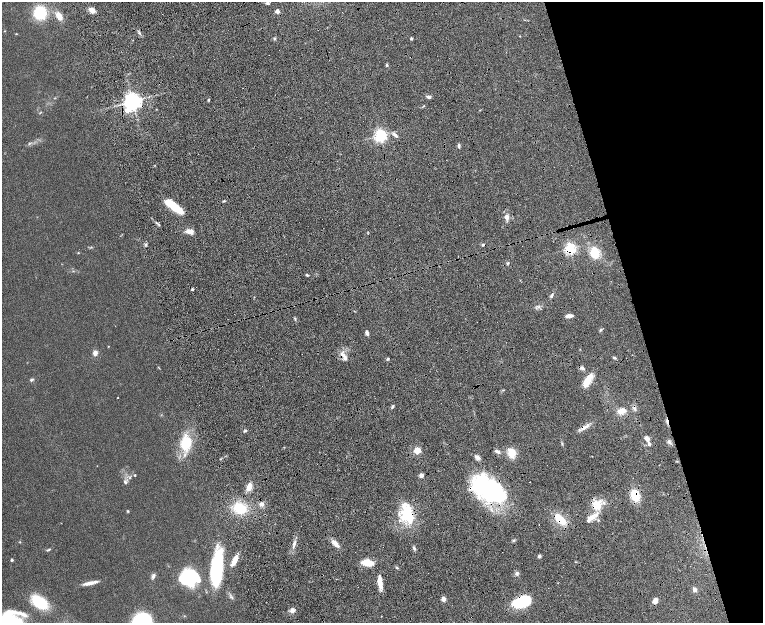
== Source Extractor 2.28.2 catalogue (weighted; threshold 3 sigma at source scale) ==
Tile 12 of 4 x 4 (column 4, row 3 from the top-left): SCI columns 4621-6141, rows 1559-2799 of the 6199 x 5478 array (HDU 1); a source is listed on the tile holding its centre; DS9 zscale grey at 2 x 2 block average (1 PNG px = mean of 2 x 2 image px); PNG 765 x 625 px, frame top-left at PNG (2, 2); no overlay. Shown black and unused: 19% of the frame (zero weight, under 8 of 16 exposures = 4% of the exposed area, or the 3 px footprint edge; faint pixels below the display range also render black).
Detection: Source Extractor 2.28.2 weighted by HDU 2 'WHT'; one run over the whole footprint, this tile lists its part. Background 0.0564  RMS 0.004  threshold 0.0164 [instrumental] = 3 sigma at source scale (4.09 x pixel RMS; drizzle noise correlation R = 1.36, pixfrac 0.8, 0.05/0.05 arcsec/px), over >= 5 px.
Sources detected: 106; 4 inside a brighter object's white glare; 4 cosmic-ray / hot-pixel residue — not listed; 8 inside a brighter listed object's ellipse — not listed separately; the other 90 listed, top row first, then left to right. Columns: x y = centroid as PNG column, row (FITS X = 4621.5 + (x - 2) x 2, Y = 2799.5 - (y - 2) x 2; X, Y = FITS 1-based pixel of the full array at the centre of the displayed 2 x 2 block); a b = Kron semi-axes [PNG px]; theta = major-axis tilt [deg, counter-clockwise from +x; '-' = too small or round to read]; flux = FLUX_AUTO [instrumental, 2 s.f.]
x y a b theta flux
92 10 7 5 -34 5.5
277 11 3 2 - 9.6
40 13 9 9 - 39
59 16 6 4 -58 11
139 33 3 3 - 1.1
16 34 3 2 - 0.46
274 38 3 2 - 0.67
411 39 3 3 - 1.1
387 65 3 3 - 1.1
429 97 4 4 - 2.1
208 100 3 2 - 0.94
132 101 4 4 - 510
127 110 4 3 - 9.9
40 112 5 2 - 0.42
395 135 8 3 -45 2.6
380 136 3 3 - 210
29 144 4 3 - 0.83
459 146 5 3 - 1.4
224 201 4 2 - 0.73
175 207 19 7 -34 18
506 217 6 5 - 3.7
190 231 8 4 -6 6.1
570 248 3 3 - 160
78 253 3 2 - 0.45
595 253 8 6 -73 18
307 275 3 2 - 1
552 295 6 3 66 1.3
569 316 8 4 2 3.8
295 318 4 2 - 0.75
600 330 4 3 - 1.1
367 333 5 3 - 2.7
108 346 3 2 - 0.31
95 353 5 4 - 4.2
342 354 6 4 -46 2.8
615 358 5 2 - 1
388 359 3 3 - 0.92
582 368 5 4 - 2
31 380 4 3 - 1.3
587 380 14 7 62 12
118 398 2 2 - 0.4
392 407 4 3 - 1.5
621 411 9 6 16 5.8
584 428 8 5 38 3.9
245 431 4 3 - 1.2
647 438 6 4 -32 3.5
669 442 6 3 -77 1.7
186 443 17 12 80 25
562 443 3 2 - 0.68
649 444 4 3 - 2.4
417 450 3 3 - 33
497 451 7 4 -29 2.3
512 452 12 9 -79 9.7
477 457 7 3 -37 2.3
135 475 2 2 - 0.72
421 475 3 3 - 3.5
130 477 4 2 - 0.67
125 482 6 4 -51 1.6
249 487 8 5 75 6.9
489 489 37 20 -25 97
635 495 9 6 -60 19
261 504 5 5 - 3.1
598 505 16 9 61 14
240 508 14 11 -15 21
127 511 3 3 - 0.65
407 513 16 10 -73 41
560 519 14 7 -46 18
589 520 5 4 - 2.3
20 542 3 2 - 0.51
335 543 8 4 -45 6.5
294 544 11 3 73 3.4
414 548 4 3 - 1.3
48 550 6 3 29 1.1
355 552 2 2 - 0.26
539 556 3 3 - 2.2
12 560 3 3 - 0.94
235 560 11 5 62 7.4
368 563 11 5 -6 15
217 568 35 10 84 55
517 573 6 3 51 1.7
153 576 8 4 74 1.9
189 578 20 10 -51 28
380 582 12 4 -82 9.7
89 583 16 4 12 5.3
695 590 5 4 - 2.9
443 599 3 2 - 13
655 601 5 4 - 6.5
39 602 18 10 -38 31
522 602 20 11 15 33
292 610 3 2 - 12
8 614 24 10 16 19
Overlapping masked pixels (flux is a lower limit): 7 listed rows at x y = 570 248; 584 428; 489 489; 635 495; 598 505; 407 513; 560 519
Isophote crosses this tile's border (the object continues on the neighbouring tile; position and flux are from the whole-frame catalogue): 1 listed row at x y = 8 614
Diffuse or blended objects may show on this block-average render without a row.